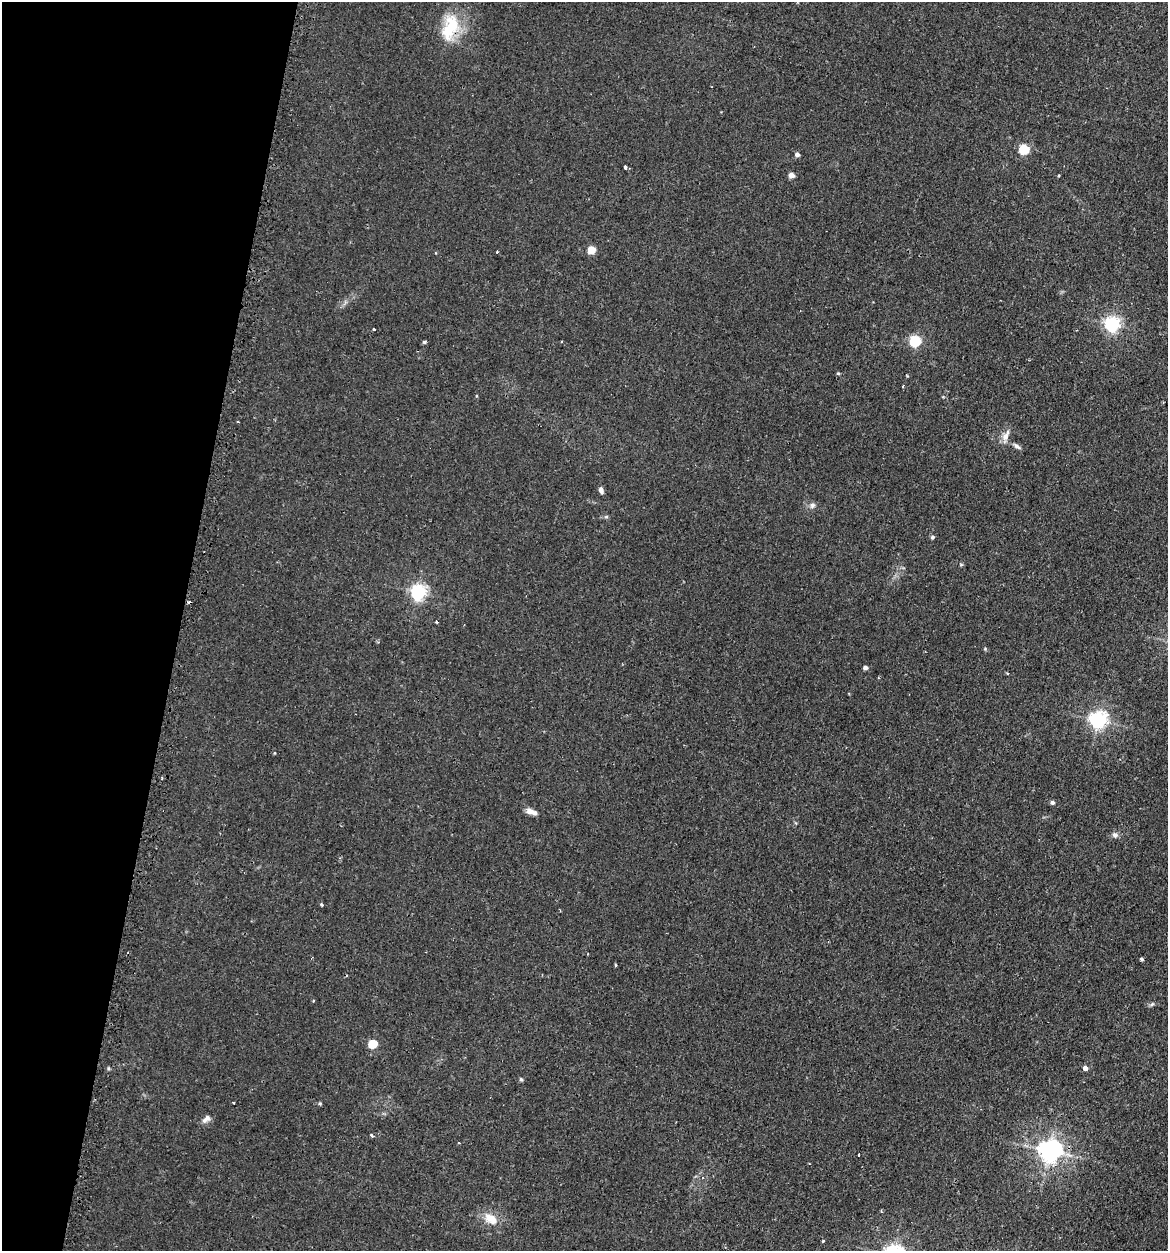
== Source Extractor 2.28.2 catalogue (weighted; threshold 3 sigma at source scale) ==
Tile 9 of 4 x 4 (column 1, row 3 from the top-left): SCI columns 179-1344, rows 1454-2702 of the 5198 x 5223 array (HDU 1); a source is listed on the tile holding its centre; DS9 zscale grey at full resolution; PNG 1170 x 1253 px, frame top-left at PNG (2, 2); no overlay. Shown black and unused: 15% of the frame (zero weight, under 2 of 3 exposures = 3% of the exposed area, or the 3 px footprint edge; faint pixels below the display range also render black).
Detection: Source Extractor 2.28.2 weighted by HDU 2 'WHT'; one run over the whole footprint, this tile lists its part. Background 0.0425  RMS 0.0057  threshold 0.0255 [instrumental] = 3 sigma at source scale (4.5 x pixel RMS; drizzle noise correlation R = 1.50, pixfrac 1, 0.05/0.05 arcsec/px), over >= 5 px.
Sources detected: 46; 2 cosmic-ray / hot-pixel residue — not listed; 1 inside a brighter listed object's ellipse — not listed separately; the other 43 listed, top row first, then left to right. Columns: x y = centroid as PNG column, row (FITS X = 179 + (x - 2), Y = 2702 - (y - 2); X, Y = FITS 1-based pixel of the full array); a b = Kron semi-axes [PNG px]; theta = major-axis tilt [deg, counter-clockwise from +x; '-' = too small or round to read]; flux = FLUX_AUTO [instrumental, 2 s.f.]
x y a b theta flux
450 27 37 20 73 23
1024 149 5 5 - 42
797 154 4 4 - 2.5
625 167 3 3 - 6.4
791 175 4 4 - 6
591 250 5 5 - 15
497 252 3 2 - 0.52
1112 324 6 6 - 150
374 329 3 3 - 2.2
915 341 5 5 - 69
424 342 4 4 - 0.96
1006 436 15 8 65 4.2
1017 446 11 5 -35 1.8
601 490 7 5 -70 1.9
812 505 8 7 - 1.9
606 517 5 5 - 0.89
932 537 5 4 - 1.3
961 565 6 3 19 0.61
418 592 6 6 - 160
437 622 3 3 - 1.2
865 668 4 4 - 2.4
1098 720 6 6 - 210
274 753 4 3 - 0.44
1052 802 4 4 - 1.7
530 811 9 7 -18 3.7
1115 835 8 7 - 2
321 904 3 3 - 1.2
1141 959 4 3 - 0.91
615 965 3 2 - 0.75
313 1001 4 2 - 0.48
1152 1004 7 4 45 0.94
373 1044 5 5 - 22
1085 1068 4 4 - 3.5
521 1079 5 4 - 0.82
234 1103 2 2 - 0.6
320 1103 5 4 - 0.76
206 1119 13 7 41 2.6
371 1136 3 3 - 1.9
459 1143 3 2 - 0.74
1050 1151 7 7 - 450
859 1155 3 3 - 1.2
491 1219 19 11 -37 8.4
823 1241 3 3 - 0.79
Overlapping masked pixels (flux is a lower limit): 2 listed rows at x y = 450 27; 1050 1151